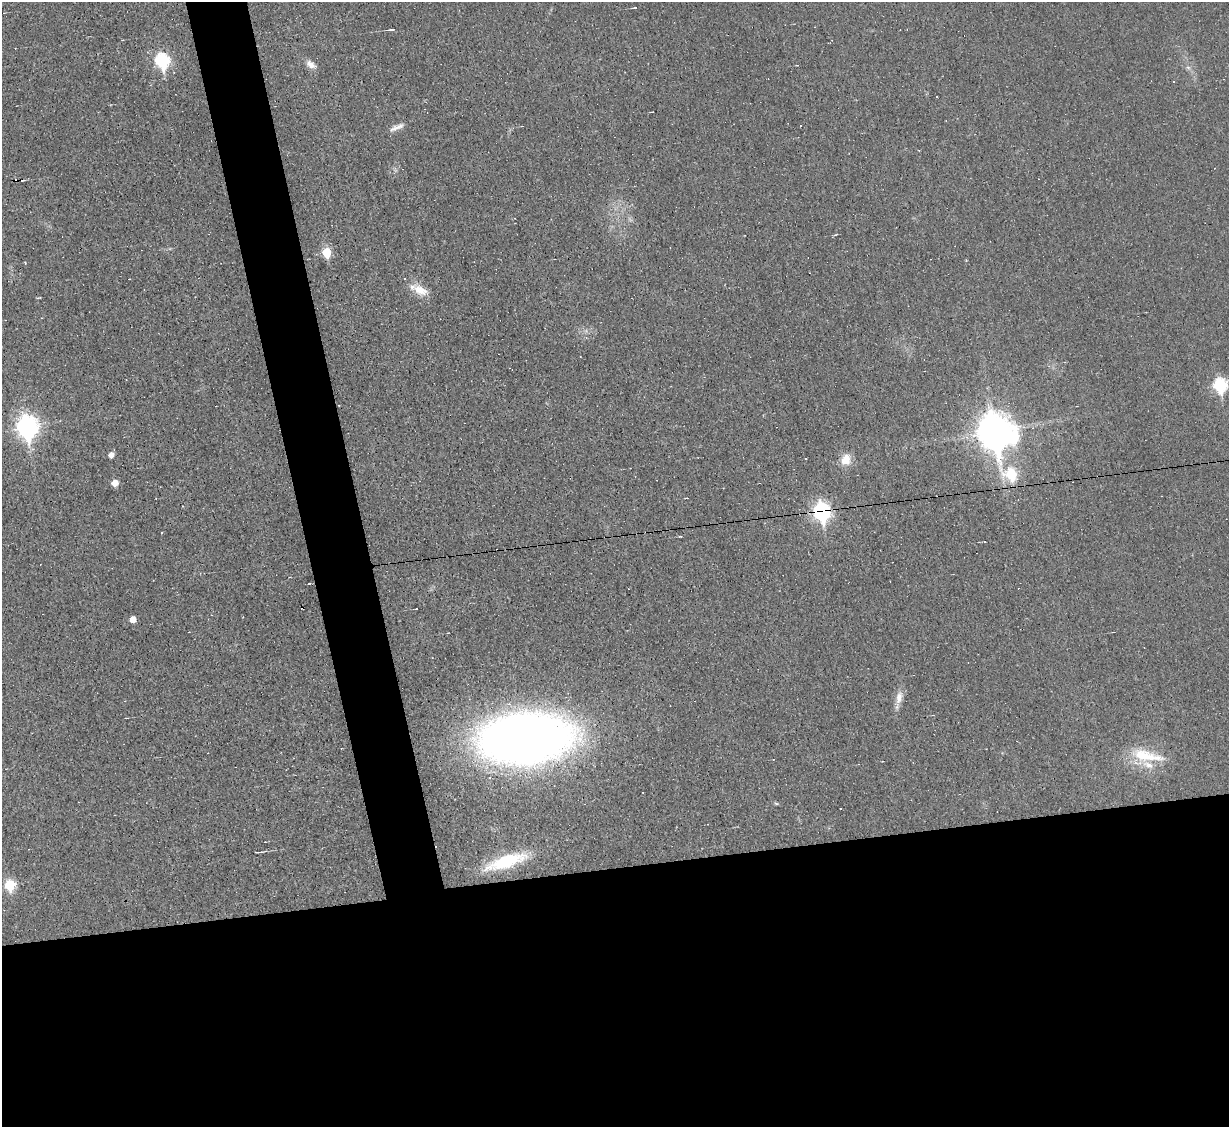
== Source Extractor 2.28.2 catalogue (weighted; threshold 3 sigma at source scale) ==
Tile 15 of 4 x 4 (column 3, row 4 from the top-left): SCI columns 2453-3679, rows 249-1373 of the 4905 x 4883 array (HDU 1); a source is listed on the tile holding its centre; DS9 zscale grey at full resolution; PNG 1231 x 1129 px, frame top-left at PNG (2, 2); no overlay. Shown black and unused: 27% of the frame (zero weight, under 3 of 4 exposures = <1% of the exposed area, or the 3 px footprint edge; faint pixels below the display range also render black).
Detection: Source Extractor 2.28.2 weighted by HDU 2 'WHT'; one run over the whole footprint, this tile lists its part. Background 0.0225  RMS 0.0042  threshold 0.0189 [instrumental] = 3 sigma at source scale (4.5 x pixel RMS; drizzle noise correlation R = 1.50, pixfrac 1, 0.05/0.05 arcsec/px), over >= 5 px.
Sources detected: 57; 1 inside a brighter object's white glare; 16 cosmic-ray / hot-pixel residue — not listed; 2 inside a brighter listed object's ellipse — not listed separately; the other 38 listed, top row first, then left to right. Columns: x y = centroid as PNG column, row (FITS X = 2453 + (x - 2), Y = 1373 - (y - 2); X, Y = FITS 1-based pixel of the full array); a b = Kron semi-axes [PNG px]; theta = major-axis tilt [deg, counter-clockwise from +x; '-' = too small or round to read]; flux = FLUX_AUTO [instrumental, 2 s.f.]
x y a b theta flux
635 8 5 2 - 0.5
392 29 8 3 8 0.9
162 61 8 7 - 64
311 64 13 8 -33 2.9
797 65 4 2 - 0.3
1188 67 7 4 -2 0.89
1174 82 3 3 - 0.8
800 125 3 3 - 0.62
397 127 21 6 24 2.6
835 235 5 3 - 0.42
327 253 6 6 - 14
420 290 24 11 -30 6.3
39 298 6 2 21 0.36
586 337 4 4 - 0.56
1220 385 8 7 - 48
27 427 10 8 -83 230
995 432 13 10 -84 920
111 455 5 5 - 2.5
806 458 3 3 - 1.5
846 460 14 12 25 5.3
1011 474 13 7 -40 28
115 483 5 5 - 4.6
822 512 9 7 -80 130
162 532 3 2 - 0.3
681 536 3 2 - 0.72
309 584 4 2 - 0.29
416 609 3 2 - 0.24
133 619 5 5 - 4.5
1144 647 3 2 - 0.25
899 697 20 9 78 4.2
126 718 3 2 - 0.33
525 738 64 35 3 510
1146 756 47 15 -10 16
776 803 6 4 -3 0.54
841 808 3 2 - 0.49
258 852 7 2 1 0.79
506 861 46 13 18 24
9 885 7 6 - 25
Overlapping masked pixels (flux is a lower limit): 1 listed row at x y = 822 512
Isophote crosses this tile's border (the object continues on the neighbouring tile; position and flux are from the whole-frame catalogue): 1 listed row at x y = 1220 385